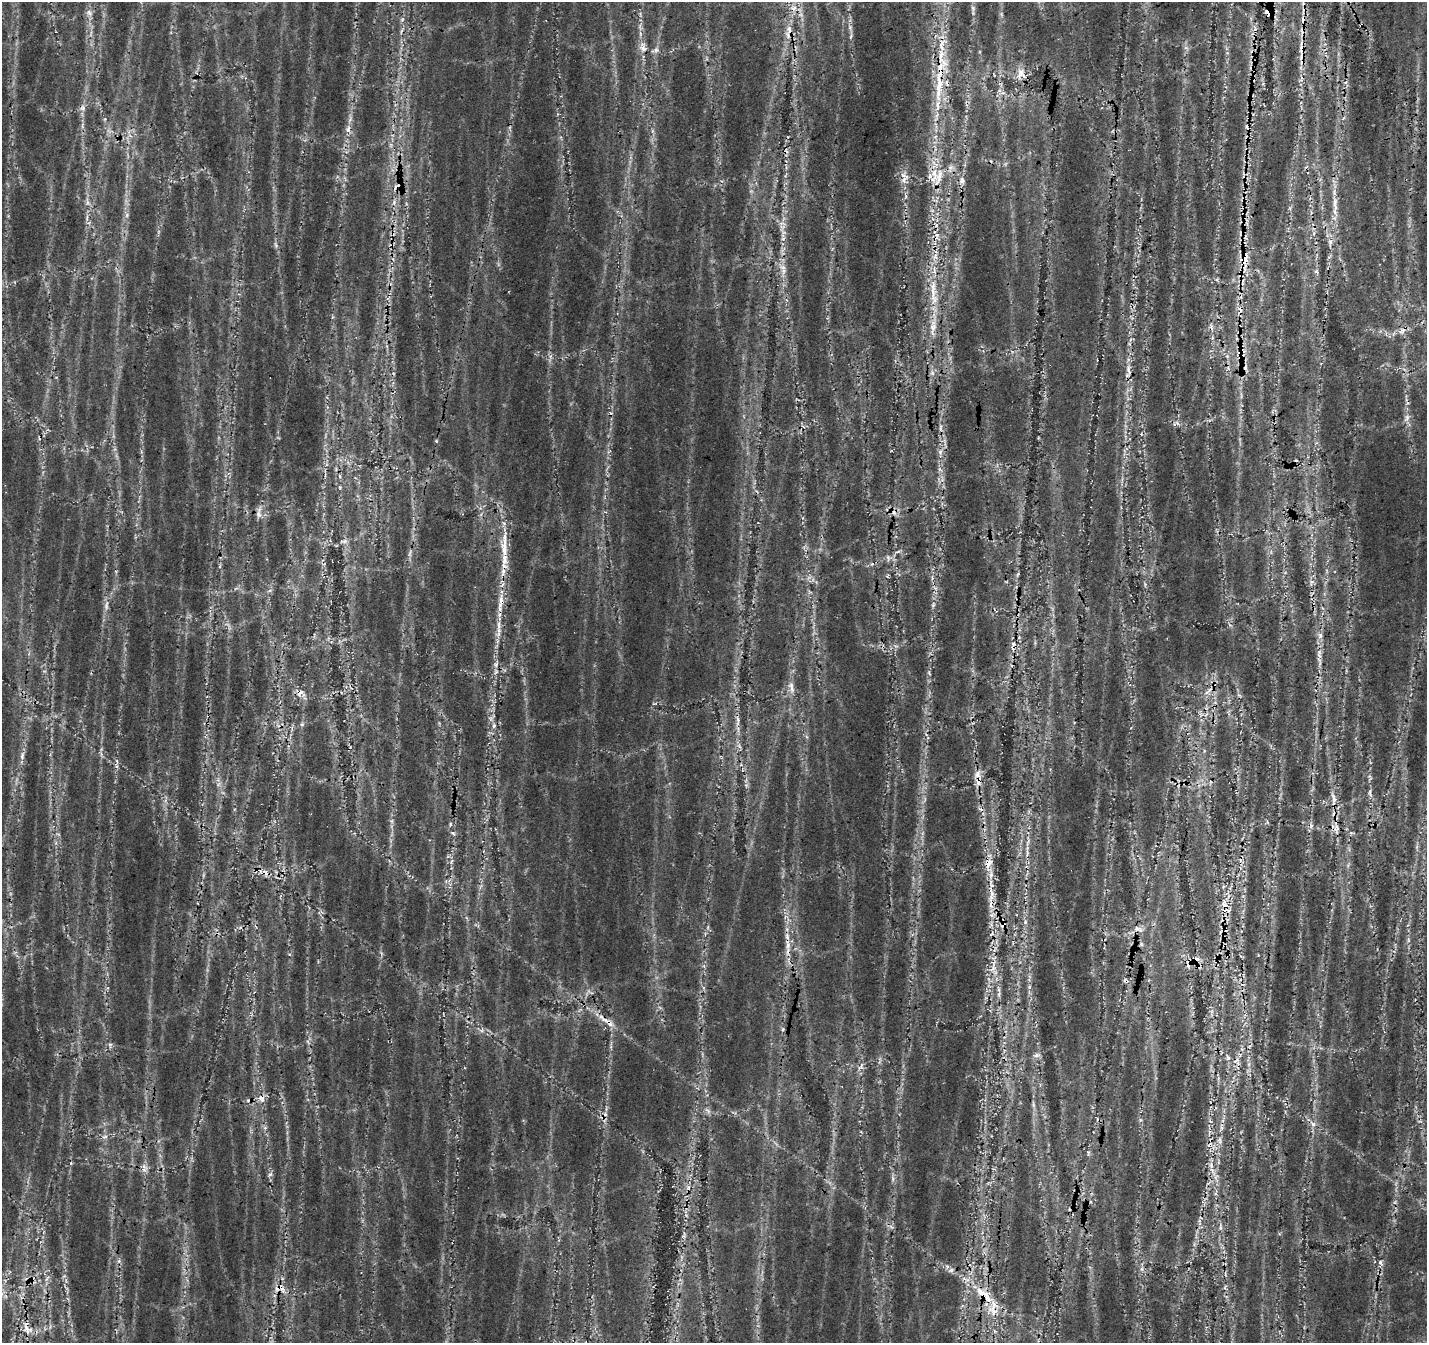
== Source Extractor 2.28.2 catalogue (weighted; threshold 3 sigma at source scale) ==
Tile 10 of 4 x 4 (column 2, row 3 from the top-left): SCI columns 1669-3093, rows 1737-3077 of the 6183 x 6096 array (HDU 1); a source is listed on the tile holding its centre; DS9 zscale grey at full resolution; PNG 1429 x 1345 px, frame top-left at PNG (2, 2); no overlay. Shown black and unused: <1% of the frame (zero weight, under 3 of 4 exposures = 14% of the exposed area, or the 3 px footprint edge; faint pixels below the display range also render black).
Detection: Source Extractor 2.28.2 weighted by HDU 2 'WHT'; one run over the whole footprint, this tile lists its part. Background 0.0731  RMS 0.0094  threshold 0.0424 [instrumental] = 3 sigma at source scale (4.5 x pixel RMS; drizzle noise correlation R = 1.50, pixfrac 1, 0.0396/0.0396 arcsec/px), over >= 5 px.
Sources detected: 128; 2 too faint to see at this stretch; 17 cosmic-ray / hot-pixel residue — not listed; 11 inside a brighter listed object's ellipse — not listed separately; the other 98 listed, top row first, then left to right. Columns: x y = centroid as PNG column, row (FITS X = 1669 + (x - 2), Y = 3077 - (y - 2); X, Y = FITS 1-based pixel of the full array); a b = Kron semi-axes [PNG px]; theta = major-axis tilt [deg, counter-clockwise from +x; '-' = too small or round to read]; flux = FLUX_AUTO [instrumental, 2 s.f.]
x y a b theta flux
973 9 17 4 -84 3.9
89 13 11 6 -54 3.9
1267 14 9 3 -63 3.9
850 27 6 5 - 1.7
789 30 14 7 -81 7.5
851 36 7 3 56 1.3
1302 47 22 7 88 12
1186 48 7 4 -19 1.6
643 49 9 7 -26 4.1
655 50 11 6 19 3
1021 73 16 10 64 9
1253 78 10 5 75 2.6
939 83 62 10 86 52
83 108 8 7 - 3.1
348 129 11 6 86 4.5
904 175 15 9 -44 7.9
929 176 9 4 -83 3.7
939 176 29 9 74 18
962 180 10 8 89 4.7
87 202 7 4 -72 2.1
394 202 6 6 - 2.6
1335 204 18 7 -83 8.3
127 215 5 5 - 1.7
783 238 6 4 20 1.4
1330 242 7 6 - 2.7
1245 259 24 13 90 18
783 271 10 7 64 4.5
1316 272 7 5 -54 1.8
933 292 49 9 -85 30
1211 326 9 5 -65 2.6
1400 332 6 6 - 2.7
1240 355 19 10 -69 11
1128 370 13 5 -80 4.8
932 373 5 5 - 2.1
1407 417 8 6 -72 3
436 441 5 4 - 0.88
940 452 8 6 56 2.9
259 514 13 7 -84 4.6
344 541 8 6 12 2.6
504 546 37 8 89 22
888 557 7 4 -88 1.9
220 566 6 4 72 1.2
1312 582 9 6 68 3.2
501 602 22 7 79 11
933 605 6 4 46 1.5
106 606 13 6 86 4.5
498 624 9 5 -86 3.6
1320 635 9 6 75 3.7
1013 645 17 6 82 6.7
1319 653 15 6 87 5.4
496 665 9 5 64 3
929 673 7 3 -54 1.1
791 688 21 7 -78 7
1207 693 9 5 -25 3.3
738 719 10 4 -79 3
302 724 6 5 - 1.6
494 726 7 5 70 2.2
22 756 13 6 81 4
978 782 12 7 77 6.9
1370 793 14 4 -80 3.1
1334 799 23 5 -73 7.6
391 821 6 5 - 1.7
450 824 6 3 -72 1.1
453 833 6 3 -19 1.4
1027 853 11 5 80 3.5
991 873 21 6 -88 10
991 903 19 8 -88 12
1003 922 7 4 -70 2.3
1025 922 6 5 - 2
1141 930 7 6 - 3.4
1408 940 7 4 -88 1.8
788 944 19 7 -83 9.3
1141 944 6 4 -71 1.5
1196 959 9 5 23 3.5
993 967 22 8 77 12
999 994 9 5 82 2.9
607 1021 36 7 -34 14
783 1029 5 5 - 1.4
1036 1055 9 5 21 3.1
1228 1057 6 5 - 2
1236 1061 12 6 23 4.7
860 1067 9 4 51 2.7
262 1099 10 8 -59 5.7
1033 1105 9 4 -77 2
708 1111 10 4 -56 2.3
1313 1124 6 6 - 2.7
105 1137 7 4 3 2
1220 1141 11 6 -79 3.9
144 1170 7 6 - 3.3
270 1175 7 4 37 1.7
893 1179 8 4 -90 2.2
1220 1227 11 3 -81 2.3
1380 1262 8 6 -55 2.3
951 1270 6 4 44 1.9
280 1289 17 10 -17 10
981 1292 20 10 -44 17
994 1312 21 14 -27 15
27 1329 17 8 -40 8.5
Overlapping masked pixels (flux is a lower limit): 21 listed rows (the first 20) at x y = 1267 14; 789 30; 1302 47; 1021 73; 1253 78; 939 83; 1245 259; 933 292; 1240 355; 501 602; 1013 645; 978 782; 1334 799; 991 903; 1003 922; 788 944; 1196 959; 607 1021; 280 1289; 981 1292
Unlisted compact peaks at least as high as the median listed source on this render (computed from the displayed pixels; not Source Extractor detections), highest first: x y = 1211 1165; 1029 987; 110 1044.